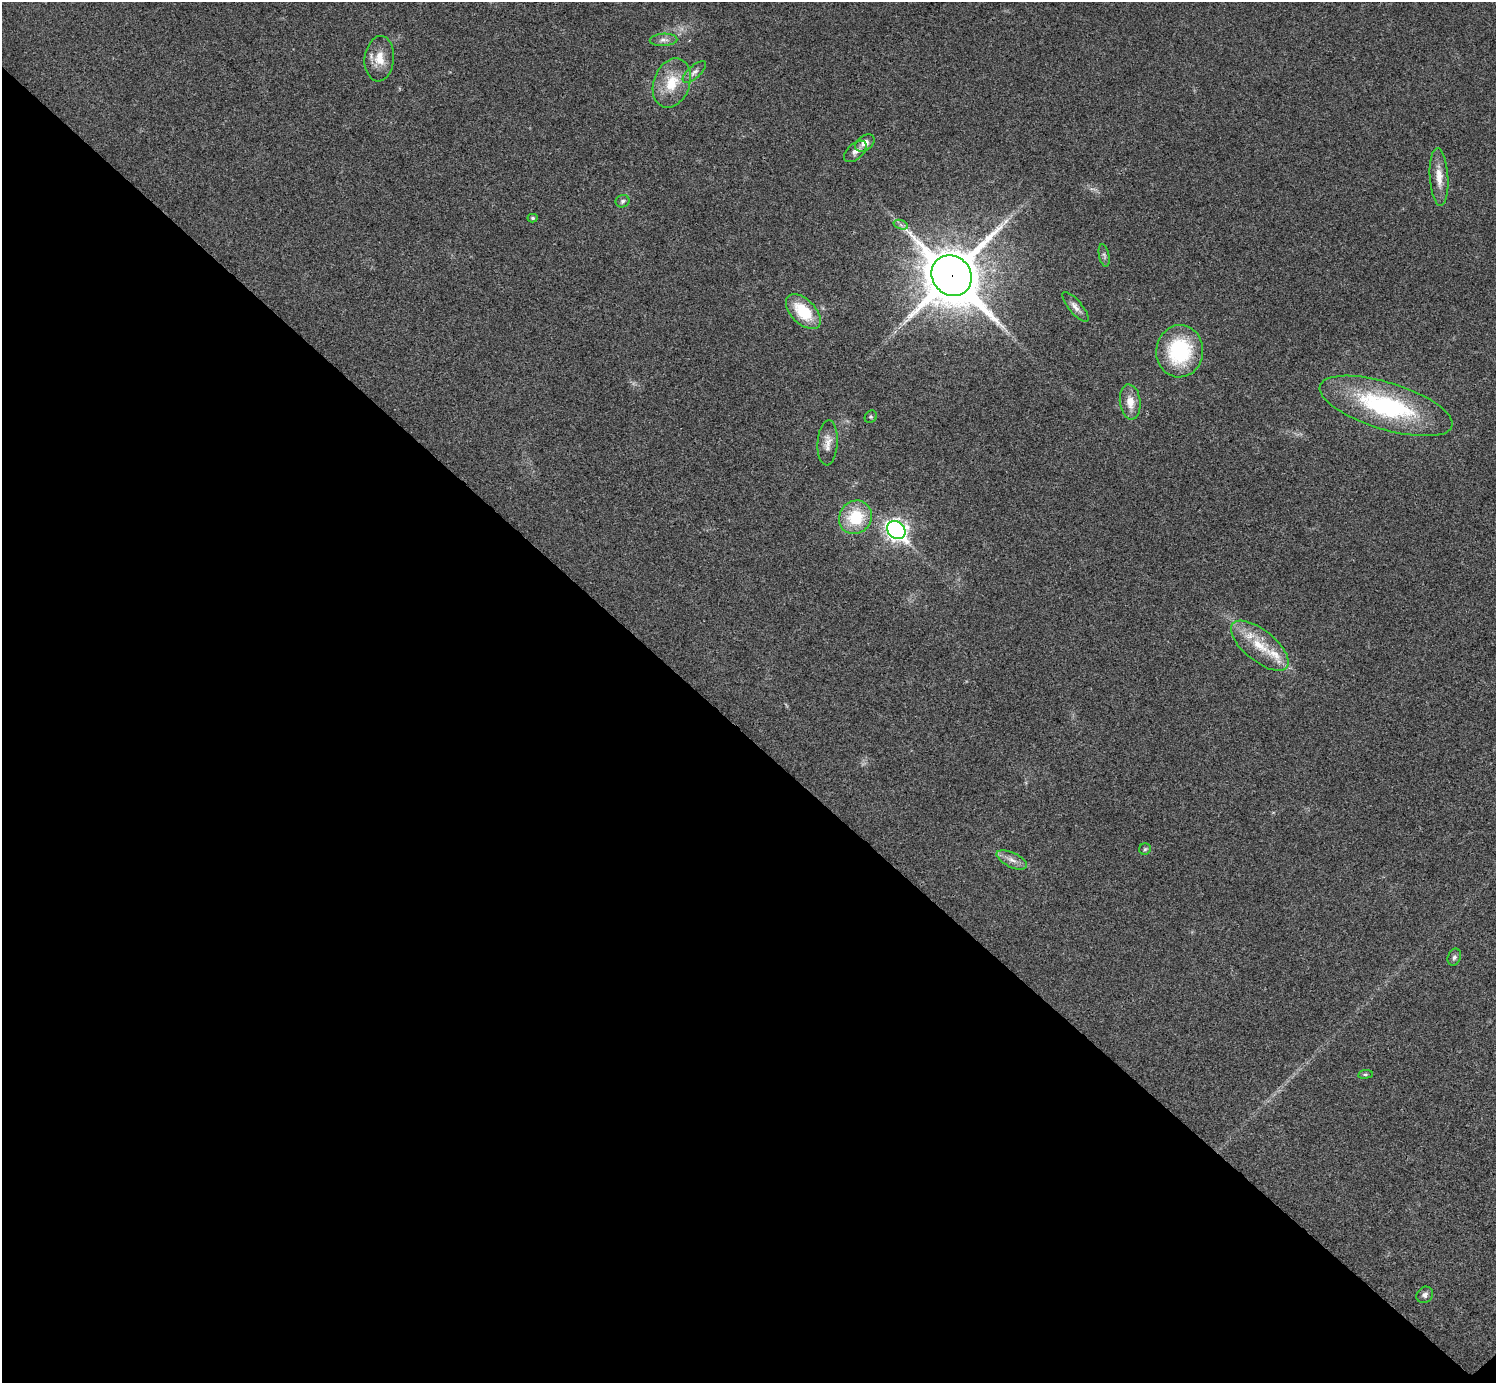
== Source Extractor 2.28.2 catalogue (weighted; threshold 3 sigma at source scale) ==
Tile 14 of 4 x 4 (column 2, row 4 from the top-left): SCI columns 1500-2993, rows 301-1681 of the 5983 x 5983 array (HDU 1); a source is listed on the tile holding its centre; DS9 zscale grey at full resolution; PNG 1498 x 1385 px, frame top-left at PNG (2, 2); each listed source drawn as its Kron ellipse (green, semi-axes under 4 px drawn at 4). Shown black and unused: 47% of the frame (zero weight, under 3 of 4 exposures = <1% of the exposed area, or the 3 px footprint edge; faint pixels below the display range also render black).
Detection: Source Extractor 2.28.2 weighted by HDU 2 'WHT'; one run over the whole footprint, this tile lists its part. Background 0.0194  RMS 0.004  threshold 0.0179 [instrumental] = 3 sigma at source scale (4.5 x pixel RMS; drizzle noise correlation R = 1.50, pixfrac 1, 0.05/0.05 arcsec/px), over >= 5 px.
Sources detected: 28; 1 inside a brighter listed object's ellipse — not listed separately; the other 27 listed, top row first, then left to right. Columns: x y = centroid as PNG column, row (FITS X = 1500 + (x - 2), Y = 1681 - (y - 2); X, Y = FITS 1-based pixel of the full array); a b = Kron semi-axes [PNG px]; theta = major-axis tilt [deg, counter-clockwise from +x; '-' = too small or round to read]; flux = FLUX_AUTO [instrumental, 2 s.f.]
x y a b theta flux
663 40 14 6 2 1.8
379 59 22 14 84 7.1
694 72 14 6 42 1.9
672 83 25 18 69 12
865 143 11 7 37 3.1
855 151 13 7 43 2.1
1439 177 29 9 -86 5.8
622 201 7 6 - 0.9
533 218 5 4 - 0.61
901 225 7 4 -19 1
1104 255 11 5 -78 1.1
952 276 21 19 -48 2300
1075 307 18 6 -50 2.3
803 312 21 12 -45 15
1180 351 26 23 84 31
1130 402 17 10 -84 5.3
1386 406 69 23 -17 57
871 417 6 5 - 0.63
828 443 22 10 86 4.1
855 517 17 16 - 18
896 530 10 8 -44 180
1260 646 35 15 -39 13
1145 849 6 5 - 0.68
1012 860 16 7 -26 2.9
1454 957 9 6 70 1.1
1365 1074 7 4 7 0.57
1425 1295 9 7 39 1.5
Overlapping masked pixels (flux is a lower limit): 1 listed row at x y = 952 276